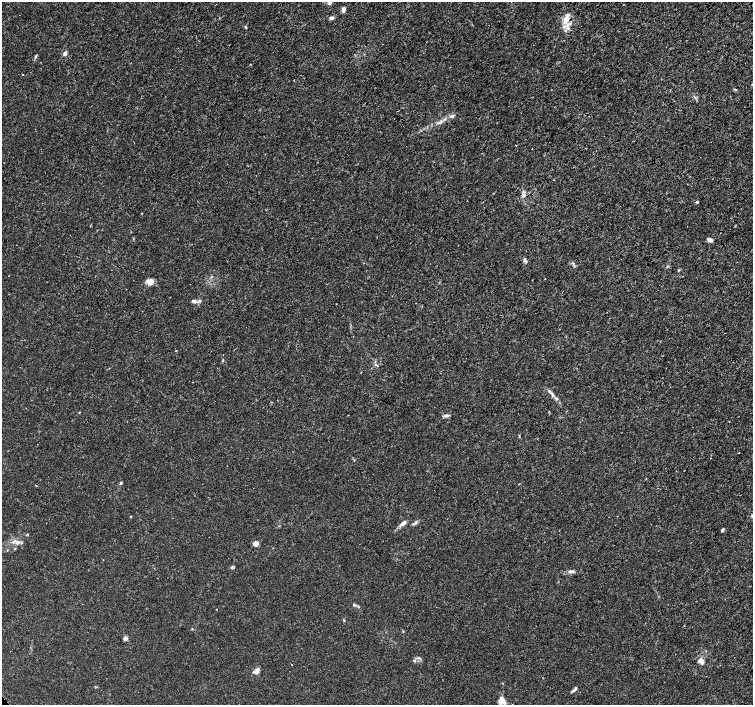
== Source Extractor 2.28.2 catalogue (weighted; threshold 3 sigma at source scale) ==
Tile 10 of 4 x 4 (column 2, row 3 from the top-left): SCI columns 1523-3023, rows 1576-2980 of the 6056 x 6026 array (HDU 1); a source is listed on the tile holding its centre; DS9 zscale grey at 2 x 2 block average (1 PNG px = mean of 2 x 2 image px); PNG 755 x 707 px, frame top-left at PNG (2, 2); no overlay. Shown black and unused: <1% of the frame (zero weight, under 3 of 5 exposures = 2% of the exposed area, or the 3 px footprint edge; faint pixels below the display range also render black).
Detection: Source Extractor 2.28.2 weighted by HDU 2 'WHT'; one run over the whole footprint, this tile lists its part. Background 0.00166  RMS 7.4e-04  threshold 0.00334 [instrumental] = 3 sigma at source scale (4.5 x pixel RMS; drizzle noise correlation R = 1.50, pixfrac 1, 0.0396/0.0396 arcsec/px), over >= 5 px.
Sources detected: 53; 1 cosmic-ray / hot-pixel residue — not listed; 6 inside a brighter listed object's ellipse — not listed separately; the other 46 listed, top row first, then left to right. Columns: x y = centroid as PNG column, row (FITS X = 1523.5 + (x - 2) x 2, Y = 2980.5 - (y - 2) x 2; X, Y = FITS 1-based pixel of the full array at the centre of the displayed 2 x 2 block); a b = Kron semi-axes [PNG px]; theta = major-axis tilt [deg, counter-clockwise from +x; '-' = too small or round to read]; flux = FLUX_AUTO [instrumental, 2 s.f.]
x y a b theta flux
330 3 5 4 - 0.47
344 10 6 5 - 0.52
331 18 5 4 - 0.53
566 20 12 9 61 1.9
245 27 4 2 - 0.15
65 53 5 4 - 0.55
35 56 5 3 - 0.23
294 80 2 2 - 0.07
440 122 7 4 28 0.57
516 145 2 2 - 0.078
524 195 5 3 - 0.38
697 202 4 3 - 0.15
710 240 6 4 -21 0.62
525 260 6 3 -63 0.48
573 263 3 2 - 0.14
668 266 3 2 - 0.14
679 270 3 2 - 0.12
150 283 14 6 -42 0.89
194 301 7 5 -20 0.57
176 350 3 2 - 0.072
223 360 4 2 - 0.14
361 372 2 2 - 0.066
553 395 6 3 -52 0.37
447 416 7 4 -6 0.39
519 436 4 2 - 0.12
121 483 4 3 - 0.19
36 485 3 2 - 0.082
415 522 6 3 50 0.31
403 523 10 4 41 0.76
723 530 5 2 - 0.24
27 535 3 3 - 0.15
21 542 3 3 - 0.19
256 543 4 4 - 1.4
15 548 3 2 - 0.11
232 567 4 3 - 0.23
571 571 9 4 -5 0.55
354 604 3 3 - 0.18
358 607 3 3 - 0.15
684 625 2 2 - 0.074
125 638 5 4 - 0.59
418 658 4 3 - 0.21
701 661 6 5 - 1.3
292 664 2 2 - 0.098
256 671 10 5 32 0.68
575 689 9 3 46 0.41
500 701 12 6 -45 1.2
Isophote crosses this tile's border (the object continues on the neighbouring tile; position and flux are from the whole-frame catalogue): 1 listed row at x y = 330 3
Diffuse or blended objects may show on this block-average render without a row.